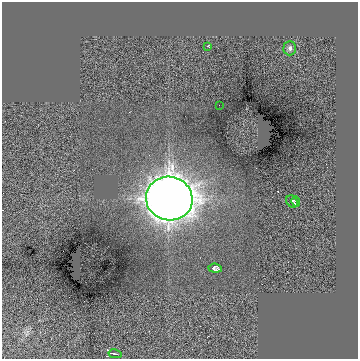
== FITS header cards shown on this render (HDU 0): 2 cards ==
NAXIS1  =                  356
NAXIS2  =                  357

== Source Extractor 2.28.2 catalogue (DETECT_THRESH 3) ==
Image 356 x 357 px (HDU 0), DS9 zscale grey, 1 PNG px = 1 image px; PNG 360 x 361 px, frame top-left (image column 1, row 357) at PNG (2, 2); each listed source drawn as its Kron ellipse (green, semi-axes under 4 px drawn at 4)
Background 0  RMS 1.8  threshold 5.44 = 3 sigma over >= 5 px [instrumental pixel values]
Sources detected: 8; all 8 listed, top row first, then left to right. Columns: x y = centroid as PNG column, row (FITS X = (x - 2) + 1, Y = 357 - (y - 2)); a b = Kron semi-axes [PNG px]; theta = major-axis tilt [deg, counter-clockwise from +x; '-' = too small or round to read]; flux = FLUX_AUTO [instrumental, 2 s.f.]
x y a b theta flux
207 46 3 2 - 360
290 48 7 6 - 420
219 105 2 2 - 72
169 198 23 21 -14 240000
292 201 6 5 - 530
296 201 5 2 - 320
215 268 7 4 -6 340
115 354 7 2 -10 210